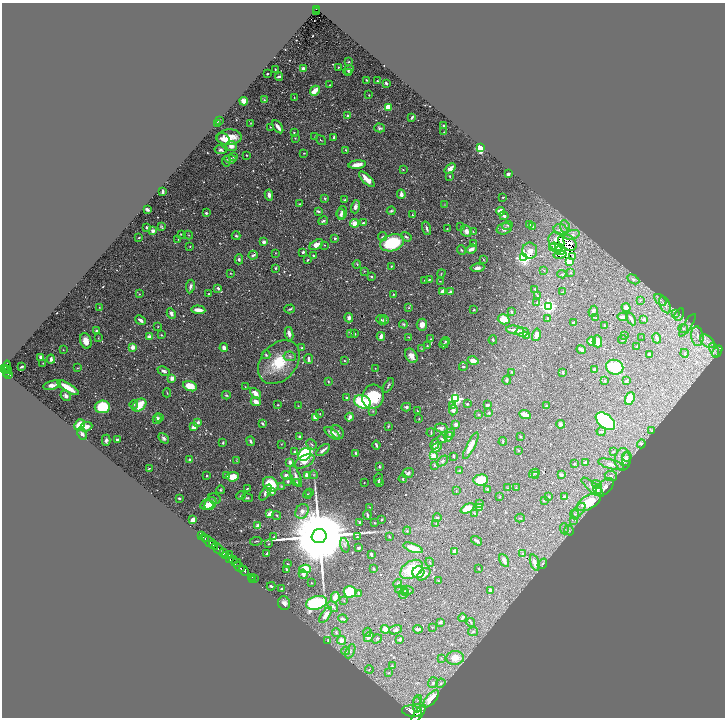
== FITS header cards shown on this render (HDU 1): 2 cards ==
NAXIS1  =                 1446
NAXIS2  =                 1431

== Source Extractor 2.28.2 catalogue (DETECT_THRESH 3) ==
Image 1446 x 1431 px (HDU 1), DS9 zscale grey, zoomed out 1/2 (1 PNG px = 2 x 2 image px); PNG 727 x 720 px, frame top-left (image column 2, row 1430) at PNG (2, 3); each listed source drawn as its Kron ellipse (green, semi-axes under 4 px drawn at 4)
Background 0.513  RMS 0.017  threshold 0.0509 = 3 sigma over >= 5 px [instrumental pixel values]
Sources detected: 687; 53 cannot appear on this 1/2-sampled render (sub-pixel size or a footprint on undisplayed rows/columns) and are neither listed nor drawn; of the other 634, the 500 brightest by FLUX_AUTO listed and drawn (134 fainter detections omitted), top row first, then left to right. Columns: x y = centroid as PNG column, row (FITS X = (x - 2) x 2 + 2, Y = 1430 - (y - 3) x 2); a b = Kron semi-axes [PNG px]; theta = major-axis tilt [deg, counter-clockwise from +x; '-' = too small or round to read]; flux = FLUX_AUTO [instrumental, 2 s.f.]
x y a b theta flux
317 9 4 2 - 77
316 11 2 1 - 8.8
348 62 3 2 - 2.5
338 67 3 3 - 2.3
275 69 2 2 - 2.1
303 69 3 3 - 22
348 70 5 3 - 9.1
348 73 3 2 - 2.4
267 74 2 2 - 3.1
279 77 4 2 - 6
366 80 2 2 - 3.5
377 81 2 1 - 2.4
386 83 3 2 - 7.4
330 85 2 2 - 2.5
315 91 5 3 - 47
369 95 2 2 - 2.7
294 97 3 2 - 3
264 100 3 2 - 1.9
244 101 4 3 - 47
388 107 4 3 - 54
348 116 2 2 - 18
412 117 4 2 - 6
219 120 2 2 - 7
250 123 3 2 - 1.9
217 124 3 2 - 3.3
444 125 3 2 - 5.4
270 127 2 2 - 2
278 127 7 3 -56 19
380 128 5 3 - 6.2
444 132 2 2 - 2.8
294 133 3 2 - 4.4
315 136 3 2 - 1.9
229 137 12 7 3 57
334 137 3 2 - 5.8
295 138 3 2 - 2
223 139 7 5 -30 23
321 140 5 2 - 2.2
231 146 6 5 - 21
481 148 3 3 - 360
220 150 6 4 -11 9.6
346 150 2 2 - 2.5
304 153 3 2 - 1.9
246 155 3 2 - 2.4
234 156 4 3 - 8.6
230 159 6 4 -6 11
226 161 5 3 - 5.6
357 165 9 3 6 38
450 168 6 3 38 26
403 170 3 3 - 2
508 174 3 2 - 13
450 176 4 3 - 4.3
367 179 10 4 -45 35
162 192 4 2 - 9.8
401 194 5 3 - 14
269 195 5 3 - 12
503 197 2 2 - 2.3
325 199 4 3 - 4.8
344 200 4 3 - 3
299 204 3 2 - 1.9
444 205 4 2 - 2
355 207 7 4 73 12
147 210 4 2 - 11
318 211 3 2 - 4.5
391 211 4 3 - 4.7
501 211 4 3 - 47
206 213 2 2 - 8.6
342 213 6 5 - 12
341 214 5 4 - 8.7
412 215 2 2 - 17
504 216 4 2 - 14
323 221 5 3 - 7.6
355 223 4 4 - 32
363 223 4 3 - 6
529 224 4 3 - 11
508 225 5 4 - 5.9
565 226 6 5 - 15
147 227 2 2 - 12
161 227 4 3 - 4.1
461 227 4 2 - 3.2
533 227 4 3 - 2.9
427 228 7 3 -72 8.7
447 229 2 2 - 1.9
504 229 8 5 16 15
561 230 7 5 -16 16
153 231 4 3 - 19
466 231 6 5 - 16
473 232 3 2 - 2.2
181 234 3 2 - 2.9
188 235 5 2 - 2.3
572 235 8 4 15 10
236 236 4 3 - 5.3
382 236 4 3 - 4.1
406 237 5 3 - 6.9
139 238 2 2 - 3.1
335 238 3 2 - 7.5
178 239 3 2 - 2
556 241 10 7 -70 19
264 242 2 2 - 32
567 242 10 7 -37 2.6
392 243 12 8 18 210
474 244 2 2 - 4.1
316 245 7 4 31 22
324 245 2 2 - 1.8
190 246 3 3 - 2.8
553 248 2 1 - 3
556 248 6 3 -37 3.1
471 249 5 3 - 19
461 250 5 2 - 3.6
560 250 5 5 - 5.5
530 251 8 7 - 23
303 252 2 2 - 10
275 253 2 2 - 1.8
253 255 5 2 - 11
560 255 6 4 12 5.8
314 256 3 3 - 3.9
573 256 4 2 - 2.4
524 257 4 4 - 870
239 259 5 3 - 6.9
307 260 3 2 - 2.9
483 260 3 2 - 1.9
569 262 4 3 - 46
357 264 4 3 - 2.9
391 266 2 2 - 3
275 268 2 2 - 6
477 268 7 4 7 13
544 270 2 2 - 2.2
364 271 3 2 - 2.2
571 272 4 2 - 1.8
230 273 3 2 - 2.1
441 273 4 3 - 2.6
562 274 4 3 - 2.6
371 277 3 2 - 5.1
633 279 6 4 -31 9.8
425 280 3 2 - 3.3
429 280 4 3 - 4.6
440 281 2 1 - 1.9
190 287 7 3 81 9.7
218 288 4 3 - 7.7
535 289 3 2 - 1.8
443 291 3 2 - 22
450 292 4 3 - 7.5
562 292 3 2 - 2.6
139 294 4 3 - 2.9
209 294 4 2 - 2.6
394 294 3 2 - 3.2
538 296 3 2 - 1.8
640 300 4 2 - 2.1
660 300 7 4 -42 8.6
537 303 4 3 - 4.1
665 305 9 5 -66 13
548 306 4 4 - 700
99 307 3 3 - 2.6
626 307 4 4 - 18
409 308 3 3 - 2.4
290 309 5 3 - 5.4
198 310 7 3 -5 27
474 310 3 2 - 3.9
593 311 6 3 64 12
511 312 3 2 - 5.2
171 313 5 4 - 12
675 313 4 2 - 3.9
679 315 6 3 62 6.1
623 317 5 3 - 16
349 318 5 4 - 13
547 318 2 2 - 3.7
595 318 3 2 - 2.2
504 319 6 5 - 71
631 319 7 2 -64 11
644 319 4 2 - 5.4
141 320 6 3 -39 13
381 320 5 3 - 4.4
384 320 4 3 - 15
574 323 3 2 - 14
403 324 4 3 - 3.8
422 325 6 5 - 25
604 325 2 2 - 2.5
687 325 13 2 57 8.2
158 327 3 2 - 2.2
683 329 5 4 - 8.2
515 330 9 3 -8 23
96 331 3 2 - 6.9
522 332 6 4 -5 29
350 333 3 3 - 2.6
289 334 7 3 -81 18
355 334 3 3 - 1.9
161 335 3 2 - 2.7
526 335 3 2 - 3.2
536 335 6 3 76 26
381 336 4 3 - 17
625 336 4 2 - 2.3
697 336 10 6 -83 20
149 337 2 2 - 61
409 337 3 2 - 2.1
642 337 2 1 - 2.1
98 338 3 2 - 2.1
657 338 5 2 - 11
431 339 3 2 - 1.8
493 340 4 2 - 4.3
622 340 4 3 - 3.5
86 341 8 5 -72 34
446 341 5 3 - 4.3
592 341 4 4 - 42
597 341 6 4 -88 32
708 341 8 5 -39 17
444 344 5 3 - 4.7
427 346 2 2 - 3.7
637 346 2 2 - 3.2
133 347 2 2 - 52
224 348 4 3 - 16
302 348 3 3 - 4.2
421 349 3 3 - 2.1
63 350 2 2 - 1.8
581 350 5 3 - 9.1
714 350 7 4 -66 11
717 351 7 3 56 5.2
685 353 4 2 - 2.7
649 354 3 2 - 4.4
266 355 4 3 - 4.5
290 356 6 5 - 9.1
411 356 8 5 -59 28
41 357 3 3 - 19
51 359 4 3 - 9.3
308 359 5 2 - 11
345 361 3 2 - 2.2
473 361 5 3 - 27
279 362 24 17 49 120
43 363 3 2 - 1.8
7 367 6 3 77 470
22 367 3 2 - 4.3
463 367 4 2 - 3.2
615 367 9 7 -21 130
78 368 4 3 - 3.1
375 368 3 2 - 1.9
3 369 3 2 - 390
7 370 2 1 - 47
594 370 3 3 - 8
164 371 6 3 -26 12
6 372 2 1 - 110
512 372 4 3 - 3.1
563 372 3 2 - 5.7
9 374 4 2 - 170
172 378 4 3 - 21
507 380 4 3 - 5.2
328 381 3 2 - 3.2
605 381 2 2 - 3.7
626 381 4 2 - 4.9
52 385 9 4 12 19
388 385 8 3 59 5.1
190 386 7 5 -23 59
245 387 3 3 - 2.2
68 388 12 3 -32 75
167 393 4 2 - 2.5
255 393 6 3 -45 37
226 395 4 3 - 4.3
66 396 6 4 -46 13
346 397 3 3 - 4
373 397 12 10 76 150
455 399 3 3 - 540
630 399 6 4 68 44
256 402 5 3 - 28
362 402 8 6 -24 190
134 404 4 3 - 3.8
467 404 2 2 - 4.9
139 405 8 5 35 75
278 405 2 2 - 2.8
487 405 3 2 - 4.3
298 406 2 2 - 2.4
453 406 4 3 - 4.2
546 406 2 2 - 4
102 407 7 6 - 160
406 407 5 3 - 7.7
453 410 5 4 - 10
373 411 4 3 - 2.8
417 411 3 2 - 3.1
489 413 4 3 - 3.5
320 414 3 2 - 2
478 414 2 2 - 3.1
525 415 6 3 -24 36
160 417 3 2 - 2.8
316 417 4 3 - 27
350 417 4 2 - 23
157 419 5 3 - 15
419 419 3 2 - 1.9
605 421 11 7 -38 670
198 422 2 2 - 22
262 423 4 3 - 7.2
456 424 3 3 - 12
561 424 4 3 - 13
79 425 6 4 48 49
388 426 3 2 - 3
86 427 6 4 21 23
193 427 3 3 - 32
441 428 6 4 -7 7.7
652 430 4 2 - 1.9
601 431 4 3 - 5.6
337 432 7 5 -54 13
431 432 4 2 - 2
332 433 9 4 -37 28
450 433 5 3 - 3.3
82 434 7 4 -63 11
299 437 3 3 - 6.5
449 437 5 3 - 6.8
520 437 2 2 - 5.2
164 438 6 4 -48 8.5
442 439 4 2 - 5.5
106 440 6 3 89 13
117 440 2 2 - 9.1
251 441 5 3 - 7.6
503 441 4 2 - 3
223 443 3 2 - 4.3
281 444 3 2 - 2.1
312 444 6 3 -46 4.9
435 444 5 3 - 6.5
641 444 4 4 - 5.1
376 445 4 2 - 7.3
471 446 14 4 63 33
437 447 6 4 47 11
323 450 8 3 38 16
518 451 3 2 - 3
613 451 4 3 - 3
294 452 4 3 - 6.6
356 453 3 2 - 5.1
305 454 7 5 45 330
433 456 4 3 - 38
453 456 3 2 - 4
627 456 5 4 - 7.3
623 459 11 7 87 34
626 459 7 4 86 9.2
190 460 3 3 - 11
236 461 4 2 - 1.9
304 461 11 5 28 35
442 461 6 4 44 5.7
290 462 3 3 - 20
585 462 3 3 - 5.1
574 464 3 2 - 2.5
611 464 13 4 -14 21
434 465 4 3 - 3.4
379 467 3 2 - 4.6
149 468 4 2 - 2.4
459 471 2 2 - 4.2
408 473 6 5 - 8.6
534 473 5 4 - 4
207 475 2 2 - 5.3
286 475 5 4 - 14
307 475 4 3 - 27
314 475 4 4 - 3.6
561 475 3 3 - 11
226 476 3 3 - 6.9
296 476 11 3 -68 13
536 476 2 2 - 2
611 476 6 5 - 11
233 477 6 4 7 50
378 479 6 3 84 5.2
403 479 4 2 - 4.1
481 480 7 5 4 110
288 481 3 3 - 5.6
296 482 4 3 - 3.4
364 483 2 1 - 1.9
379 483 4 3 - 7.4
271 484 8 6 -38 95
597 485 5 4 - 13
281 486 4 3 - 2.5
593 487 14 5 -39 19
605 487 11 6 47 20
247 488 3 2 - 2.8
508 488 3 3 - 2.7
516 488 3 2 - 1.9
487 489 3 2 - 4.4
598 489 5 4 - 14
221 490 4 4 - 4.3
271 491 3 3 - 30
456 491 3 2 - 1.8
266 493 9 4 57 11
310 493 3 3 - 2.6
308 494 4 2 - 2.6
241 496 4 3 - 6.2
499 497 3 2 - 2.1
549 497 3 2 - 1.9
564 497 3 3 - 11
179 498 2 2 - 12
247 498 6 3 -4 4.4
215 499 6 5 - 7.4
544 500 3 2 - 3.9
589 502 13 6 30 130
210 504 7 5 53 54
479 504 4 3 - 7.4
207 505 6 5 - 18
369 507 3 2 - 1.9
480 507 4 3 - 55
467 508 7 4 26 54
302 511 8 6 54 21
578 511 9 4 52 16
269 514 4 2 - 37
475 514 3 2 - 2.2
575 514 5 4 - 7.7
276 515 4 3 - 3.3
367 515 4 2 - 4.7
437 518 4 3 - 4.8
520 518 5 2 - 2.6
382 519 2 2 - 2.4
193 520 4 3 - 35
573 520 3 2 - 2.6
360 522 3 2 - 4
375 523 3 2 - 2.8
436 523 2 2 - 2.2
258 525 2 2 - 37
564 529 5 2 - 4.4
569 530 5 4 - 5.9
407 531 4 4 - 4.6
202 536 2 2 - 110
274 536 3 2 - 3.1
319 536 7 7 - 84000
389 536 3 2 - 3.1
357 537 4 3 - 4
205 539 3 2 - 340
256 541 6 3 6 3.7
477 541 6 3 -32 8.3
209 542 11 2 -38 1300
268 544 2 2 - 2.3
213 545 2 2 - 400
345 545 7 4 -73 8.2
359 548 4 3 - 8.3
413 548 10 4 -19 51
218 549 7 3 -48 2600
455 551 3 3 - 38
224 553 3 3 - 900
267 553 3 2 - 4.2
523 554 3 2 - 5
229 555 3 2 - 160
371 555 3 2 - 6
226 556 4 2 - 320
230 559 3 2 - 400
233 560 4 2 - 400
504 560 7 3 -62 16
430 562 4 2 - 2.6
236 563 4 2 - 310
535 563 8 3 -71 22
287 564 3 2 - 3.3
542 564 6 3 54 4.1
239 567 6 2 -37 1100
287 569 4 3 - 4.5
305 569 6 4 -2 76
374 569 3 2 - 2.4
412 569 12 8 34 120
479 569 2 1 - 2
244 571 6 2 -42 1500
418 572 6 6 - 49
303 574 5 3 - 15
424 574 8 4 38 23
251 577 2 1 - 23
255 578 2 1 - 55
253 579 2 1 - 34
438 580 2 2 - 2.5
311 583 2 1 - 1.8
398 583 4 3 - 5
271 586 4 2 - 7.3
282 589 3 2 - 5.6
400 589 4 3 - 4.8
407 590 6 4 -11 5.5
490 590 4 3 - 7
350 592 6 6 - 160
359 593 3 3 - 5.6
403 593 6 3 68 15
406 593 3 3 - 5.9
335 597 5 3 - 49
344 600 4 2 - 1.8
284 603 7 6 - 15
316 603 11 6 17 290
333 607 6 3 -43 6
326 615 9 4 56 26
463 618 4 2 - 6.1
343 619 5 2 - 8.1
440 622 4 3 - 5.3
471 622 4 3 - 2.8
432 627 3 2 - 2
385 629 4 4 - 27
418 629 5 3 - 7.6
396 630 7 4 17 9.8
473 631 5 3 - 4.4
336 632 4 3 - 3.7
367 632 5 3 - 3.9
369 637 6 4 55 11
377 639 5 4 - 3.3
328 640 4 3 - 4.9
342 640 4 4 - 27
400 640 3 3 - 5.7
346 651 4 3 - 3.5
350 651 7 3 63 6.3
441 658 3 2 - 2
455 658 9 7 6 60
392 666 2 2 - 7.2
369 669 4 2 - 2.3
389 673 3 2 - 1.9
433 683 5 5 - 8.6
441 683 5 4 - 7.4
431 699 10 4 49 68
417 700 5 4 - 8
417 705 8 3 90 9.3
412 711 10 5 -8 5400
418 714 11 4 54 4500
At the frame edge (FLAGS 8, measured only in part): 1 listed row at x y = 418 714
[134 fainter detections neither listed nor drawn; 53 sub-pixel or undisplayed-footprint detections neither listed nor drawn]